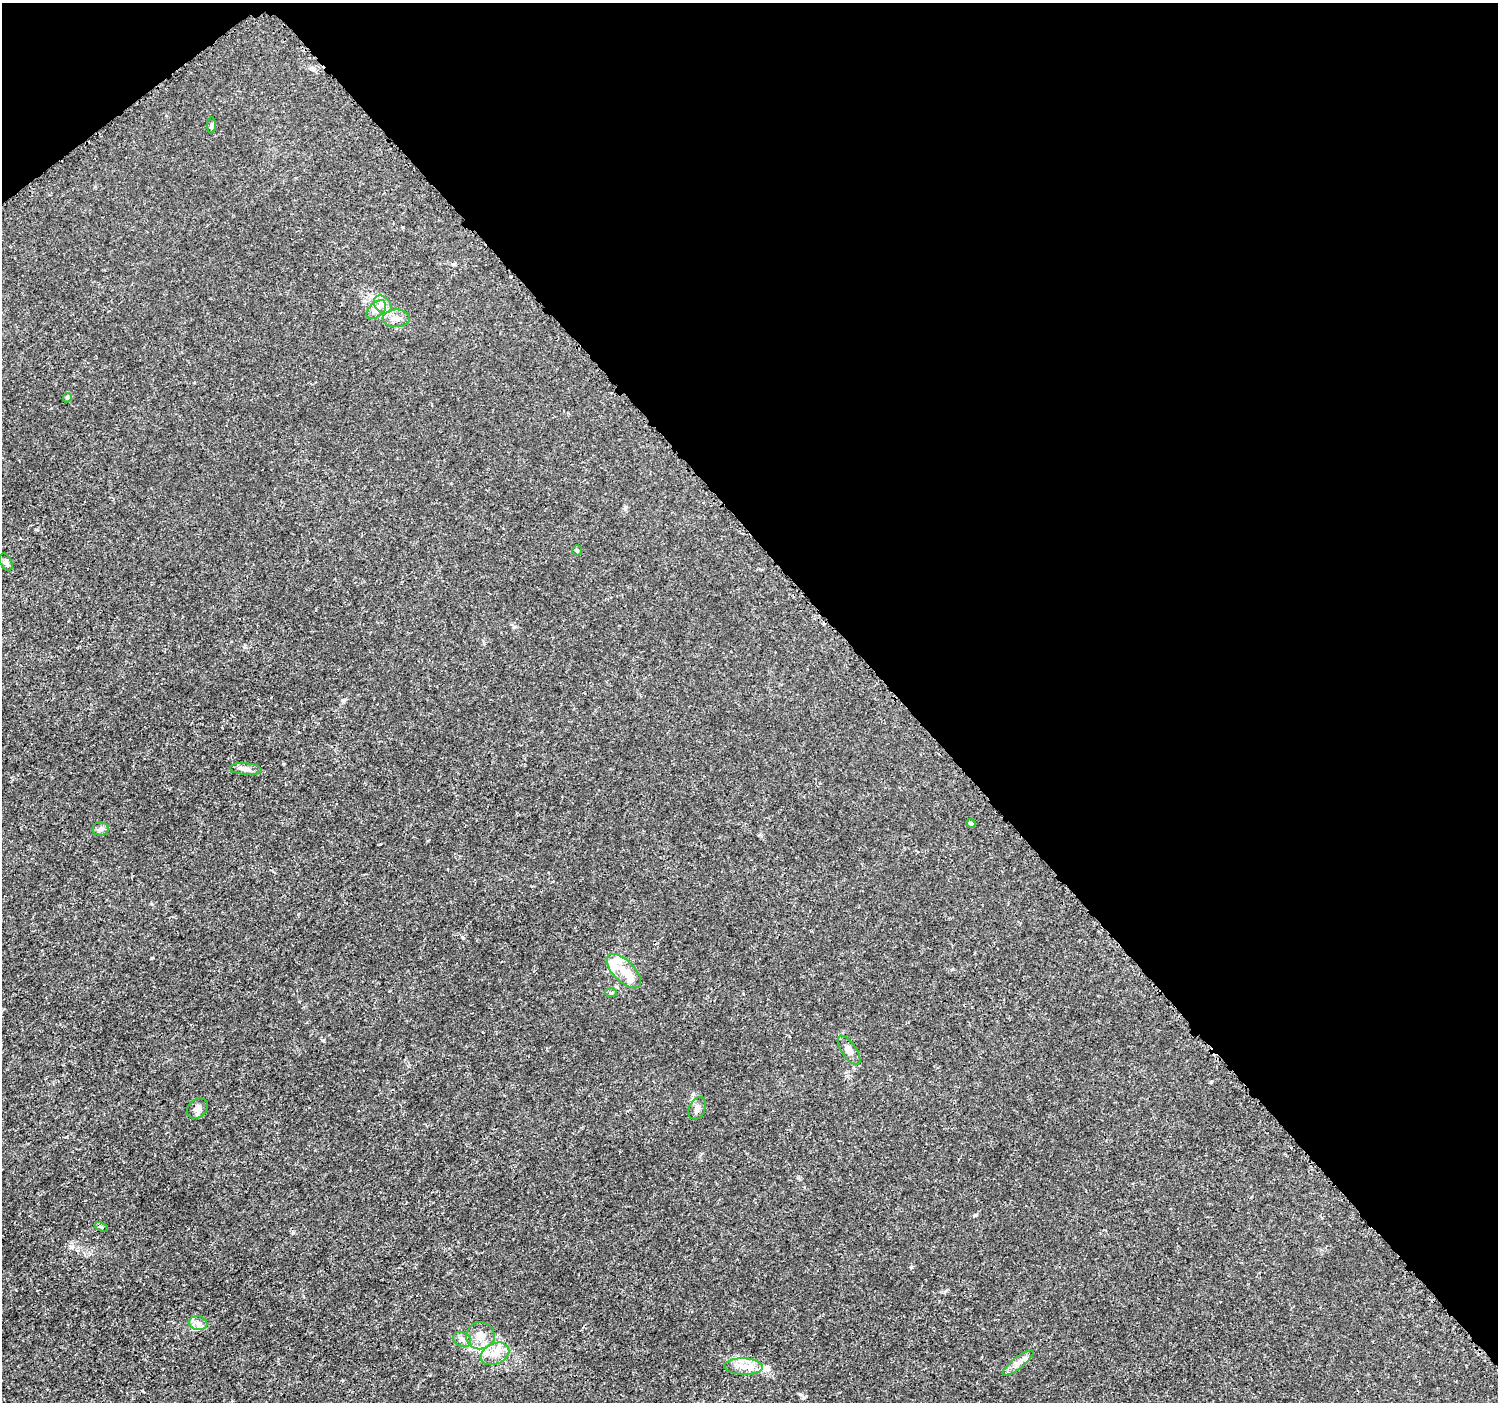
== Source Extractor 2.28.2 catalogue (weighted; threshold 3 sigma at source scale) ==
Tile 3 of 4 x 4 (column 3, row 1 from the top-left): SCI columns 3016-4511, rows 4366-5765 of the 6038 x 5992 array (HDU 1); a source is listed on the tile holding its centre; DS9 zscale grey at full resolution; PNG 1500 x 1404 px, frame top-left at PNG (2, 3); each listed source drawn as its Kron ellipse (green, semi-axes under 4 px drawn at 4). Shown black and unused: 41% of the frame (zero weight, under 3 of 5 exposures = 2% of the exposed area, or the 3 px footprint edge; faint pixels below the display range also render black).
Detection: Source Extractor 2.28.2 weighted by HDU 2 'WHT'; one run over the whole footprint, this tile lists its part. Background 0.00153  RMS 7.0e-04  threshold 0.00316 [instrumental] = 3 sigma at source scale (4.5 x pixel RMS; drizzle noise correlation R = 1.50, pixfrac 1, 0.0396/0.0396 arcsec/px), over >= 5 px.
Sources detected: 26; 4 inside a brighter listed object's ellipse — not listed separately; the other 22 listed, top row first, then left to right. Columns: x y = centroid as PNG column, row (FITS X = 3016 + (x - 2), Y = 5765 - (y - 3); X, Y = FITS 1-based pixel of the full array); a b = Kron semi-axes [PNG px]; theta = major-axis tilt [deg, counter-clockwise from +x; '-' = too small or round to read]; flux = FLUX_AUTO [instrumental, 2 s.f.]
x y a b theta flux
212 126 8 4 -90 0.1
383 304 10 7 -45 0.37
376 310 11 7 42 0.37
396 318 13 9 0 0.46
67 398 5 4 - 0.14
577 550 5 4 - 0.091
6 562 9 5 -63 0.21
246 769 16 6 -5 0.34
971 824 5 4 - 0.11
101 829 8 6 0 0.2
624 971 22 10 -46 1.2
611 993 6 4 0 0.084
849 1050 17 7 -56 0.39
197 1108 11 9 38 0.34
697 1108 12 8 64 0.37
101 1227 7 4 -22 0.12
198 1323 9 6 -13 0.35
480 1336 14 13 - 0.87
462 1339 9 7 -27 0.29
495 1354 15 10 25 0.84
1018 1363 19 5 38 0.44
744 1367 19 8 -2 0.84
Unlisted compact peaks at least as high as the median listed source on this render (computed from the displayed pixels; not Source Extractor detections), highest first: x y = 323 1040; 463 938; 911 1267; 514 627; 975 1215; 1211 1082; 344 700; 625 508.